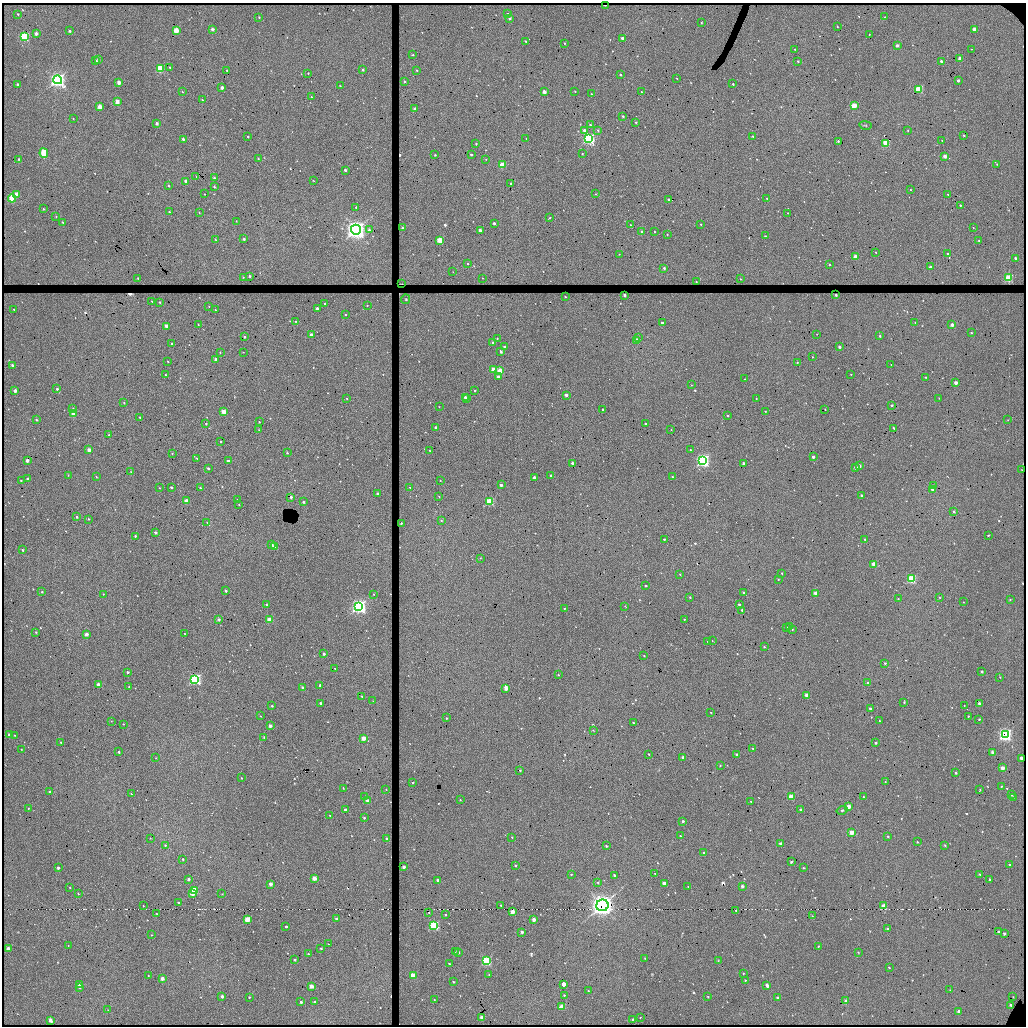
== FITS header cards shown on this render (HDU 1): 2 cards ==
NAXIS1  =                 2048 / length of data axis 1
NAXIS2  =                 2048 / length of data axis 2

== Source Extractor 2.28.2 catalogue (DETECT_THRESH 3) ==
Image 2048 x 2048 px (HDU 1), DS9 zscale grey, zoomed out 1/2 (1 PNG px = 2 x 2 image px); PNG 1028 x 1028 px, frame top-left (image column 1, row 2047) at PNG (2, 3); each listed source drawn as its Kron ellipse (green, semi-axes under 4 px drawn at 4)
Background 7000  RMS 13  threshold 37.5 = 3 sigma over >= 5 px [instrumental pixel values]
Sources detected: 974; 61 cannot appear on this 1/2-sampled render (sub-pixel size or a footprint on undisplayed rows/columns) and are neither listed nor drawn; of the other 913, the 500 brightest by FLUX_AUTO listed and drawn (413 fainter detections omitted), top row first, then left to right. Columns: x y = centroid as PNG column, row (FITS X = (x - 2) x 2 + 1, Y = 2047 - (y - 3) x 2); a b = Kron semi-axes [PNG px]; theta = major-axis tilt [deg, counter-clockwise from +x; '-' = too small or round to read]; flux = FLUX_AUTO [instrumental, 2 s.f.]
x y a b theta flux
605 5 3 1 - 7.9e+03
18 14 2 2 - 2.2e+03
508 14 3 3 - 2.1e+03
259 17 3 2 - 2.8e+03
884 17 2 2 - 1.6e+03
510 18 2 2 - 6.3e+03
701 22 3 2 - 1.8e+03
837 27 2 2 - 1.6e+03
212 29 3 2 - 2.8e+03
974 29 3 2 - 2.2e+04
69 31 3 3 - 5.2e+03
176 31 3 3 - 6.5e+04
36 34 3 2 - 1.2e+04
869 34 2 2 - 1.7e+03
24 37 4 3 - 2.4e+05
622 38 2 2 - 1.2e+04
526 41 2 2 - 2.9e+03
564 43 2 2 - 3.1e+03
897 45 2 2 - 1.5e+04
795 49 2 2 - 1.7e+03
972 49 2 2 - 1.6e+03
413 55 3 2 - 2.9e+03
960 58 2 2 - 2.2e+04
98 59 3 2 - 6.8e+03
96 61 3 3 - 4.4e+03
798 61 2 2 - 3.7e+03
941 61 2 2 - 9.3e+03
170 67 2 2 - 2.2e+03
160 69 3 3 - 1.1e+05
227 70 3 2 - 2.6e+03
363 70 2 2 - 4.4e+03
417 70 3 2 - 2.8e+03
308 73 2 2 - 2.2e+03
620 75 2 2 - 3.8e+03
677 78 2 2 - 2.3e+03
58 80 4 4 - 1.3e+06
404 81 3 2 - 4.3e+03
958 81 2 2 - 9.3e+03
119 83 3 2 - 1.9e+04
733 84 2 2 - 4.2e+03
17 85 3 3 - 7.0e+03
340 86 2 2 - 2.5e+03
222 88 3 2 - 2.8e+03
919 89 3 3 - 1.2e+05
575 91 2 2 - 1.9e+03
182 92 2 2 - 1.5e+03
544 92 3 2 - 2.8e+04
641 92 2 2 - 2.2e+03
591 94 2 2 - 1.6e+03
311 97 2 2 - 1.9e+03
202 100 3 3 - 2.2e+03
117 102 3 3 - 2.4e+04
854 106 3 2 - 3.4e+04
100 107 3 3 - 3.0e+04
415 109 2 2 - 1.1e+04
623 116 2 2 - 4.6e+03
73 119 3 2 - 1.6e+03
636 122 3 2 - 2.8e+03
157 123 3 2 - 7.1e+03
590 125 3 2 - 3.0e+03
865 125 6 2 -9 2.0e+03
584 130 2 2 - 7.9e+03
598 130 2 2 - 2.7e+03
908 131 2 2 - 1.6e+03
964 135 2 2 - 2.4e+03
753 136 2 2 - 2.8e+03
248 137 3 2 - 2.9e+03
526 138 2 1 - 1.7e+03
589 138 4 3 - 6.0e+05
183 139 2 2 - 6.4e+03
942 140 2 2 - 1.7e+03
838 141 2 2 - 3.2e+03
886 143 3 3 - 1.4e+05
476 144 2 2 - 2.7e+03
44 153 4 3 - 6.8e+04
582 154 2 2 - 1.8e+03
435 155 2 2 - 2.6e+03
471 155 2 2 - 4.7e+03
945 156 2 2 - 2.5e+04
258 158 3 3 - 2.5e+03
19 159 3 3 - 3.3e+03
486 159 2 2 - 1.6e+03
997 164 3 3 - 2.4e+03
502 165 3 3 - 6.6e+04
345 170 2 2 - 8.0e+03
196 176 2 2 - 2.3e+03
214 178 2 2 - 7.3e+03
313 180 2 2 - 1.5e+03
186 181 3 2 - 2.4e+04
511 184 2 2 - 3.3e+03
169 186 3 3 - 2.3e+03
214 186 3 2 - 3.9e+03
910 190 2 2 - 1.9e+03
16 194 4 3 - 1.9e+04
205 194 2 2 - 1.7e+03
596 194 3 2 - 1.7e+03
948 194 2 2 - 2.4e+03
12 198 4 3 - 9.2e+04
767 198 2 2 - 2.4e+03
668 199 2 2 - 5.3e+03
960 205 2 2 - 3.0e+03
356 207 3 2 - 3.9e+03
43 209 3 2 - 2.8e+03
169 212 3 2 - 3.3e+03
199 212 2 2 - 2.3e+03
788 213 2 1 - 1.8e+03
56 216 3 2 - 1.6e+03
549 218 3 2 - 2.5e+03
236 221 2 2 - 1.8e+03
63 222 3 3 - 3.2e+03
494 223 2 2 - 1.0e+04
701 224 2 2 - 2.4e+03
631 225 2 2 - 2.1e+03
402 228 2 2 - 6.3e+03
973 228 3 2 - 1.5e+03
356 230 5 5 - 2.5e+06
369 230 3 3 - 6.3e+03
480 230 2 2 - 1.8e+04
642 232 2 2 - 6.3e+03
655 232 2 2 - 1.9e+03
667 234 2 2 - 2.4e+03
765 236 2 2 - 2.3e+03
244 239 2 2 - 5.3e+03
216 240 3 2 - 1.5e+03
440 240 3 3 - 8.9e+04
979 241 2 2 - 1.8e+03
876 252 2 2 - 1.9e+03
619 254 2 2 - 2.0e+03
947 254 2 2 - 3.2e+03
855 257 3 2 - 2.7e+04
1015 258 2 2 - 6.7e+03
468 263 2 2 - 2.2e+03
829 264 2 2 - 3.7e+03
930 267 2 2 - 1.3e+04
664 268 2 2 - 5.8e+03
453 272 3 2 - 1.5e+03
249 276 2 2 - 4.5e+03
243 277 2 2 - 1.5e+03
138 278 2 2 - 1.8e+03
482 278 3 2 - 1.5e+03
1009 278 3 3 - 1.0e+05
740 279 2 2 - 2.1e+03
696 282 2 2 - 1.9e+03
402 284 3 1 - 2.2e+03
624 295 2 2 - 8.3e+03
836 295 2 2 - 5.2e+03
565 297 2 2 - 1.8e+03
406 299 5 4 - 3.2e+03
152 301 2 1 - 1.9e+03
160 302 2 2 - 2.8e+03
325 304 2 2 - 2.8e+03
367 305 2 2 - 2.6e+03
209 306 2 2 - 1.6e+03
14 309 2 2 - 1.7e+03
317 309 3 3 - 1.1e+04
215 310 3 2 - 1.9e+03
345 315 3 2 - 2.5e+03
295 321 2 2 - 2.0e+03
915 322 2 2 - 2.1e+03
662 323 2 2 - 8.3e+03
198 325 2 2 - 1.5e+03
952 325 2 2 - 2.0e+04
166 326 3 2 - 1.9e+04
971 333 2 2 - 2.0e+03
817 334 2 2 - 1.8e+03
311 335 3 2 - 2.2e+04
880 336 2 2 - 4.1e+03
244 337 2 2 - 6.2e+03
639 337 3 2 - 1.8e+03
497 338 3 3 - 1.8e+03
636 340 3 2 - 2.7e+04
493 342 2 2 - 5.0e+03
172 344 2 2 - 3.6e+03
504 347 2 2 - 4.5e+03
839 347 2 2 - 8.7e+03
220 352 2 2 - 1.7e+03
243 352 2 2 - 1.7e+03
501 352 2 2 - 7.4e+03
812 357 2 1 - 1.6e+03
216 359 2 2 - 1.5e+04
168 361 2 2 - 2.4e+03
797 362 2 2 - 2.7e+03
891 364 3 2 - 1.5e+03
12 365 3 2 - 5.7e+03
494 369 3 3 - 5.5e+04
500 371 3 3 - 7.4e+04
851 374 2 2 - 1.7e+03
165 375 2 2 - 2.9e+03
498 377 2 2 - 1.1e+04
925 377 2 2 - 2.3e+03
745 379 2 2 - 2.0e+03
956 383 2 2 - 1.8e+04
691 385 2 2 - 2.0e+03
57 389 3 3 - 4.9e+03
15 391 3 2 - 1.1e+04
475 391 2 2 - 3.2e+03
566 395 2 2 - 1.3e+04
465 397 3 2 - 9.8e+03
347 398 2 2 - 1.7e+03
467 398 2 2 - 1.0e+04
756 398 2 2 - 1.6e+03
939 398 3 2 - 1.6e+03
124 402 2 2 - 2.4e+03
892 405 2 2 - 6.0e+03
439 407 2 2 - 1.5e+03
73 409 4 3 - 3.5e+03
603 409 2 2 - 3.5e+03
825 410 2 2 - 1.5e+03
223 411 3 2 - 4.3e+04
765 411 2 1 - 1.8e+03
74 413 4 3 - 4.0e+04
728 416 2 2 - 4.5e+03
140 417 2 2 - 2.8e+03
36 420 3 2 - 3.2e+03
1008 420 2 2 - 1.6e+03
259 422 2 2 - 2.1e+03
645 423 2 2 - 4.7e+03
206 424 3 2 - 2.4e+03
436 428 3 3 - 4.4e+03
893 428 2 2 - 2.9e+03
671 429 3 2 - 1.6e+03
259 430 3 2 - 1.9e+03
109 435 3 2 - 2.7e+03
221 441 2 2 - 3.1e+03
89 450 3 2 - 1.4e+04
691 450 2 2 - 2.7e+03
430 451 2 2 - 1.7e+03
287 453 2 2 - 2.5e+03
172 454 2 2 - 1.7e+03
813 457 2 2 - 8.6e+03
197 458 2 2 - 2.5e+03
27 460 3 2 - 1.5e+04
703 460 4 4 - 9.0e+05
228 461 2 2 - 1.1e+04
572 463 2 2 - 8.4e+03
744 463 2 2 - 7.3e+03
859 466 2 2 - 1.5e+04
856 467 2 2 - 1.6e+04
208 468 2 2 - 6.7e+03
1022 470 2 1 - 1.5e+03
131 472 2 2 - 1.9e+03
68 475 2 2 - 1.7e+03
551 476 2 2 - 9.9e+03
96 477 3 2 - 1.7e+03
534 477 2 2 - 1.1e+04
672 477 3 2 - 2.0e+03
27 479 3 2 - 6.4e+03
440 480 2 2 - 1.9e+03
21 481 2 2 - 2.8e+03
501 485 2 2 - 9.4e+03
933 485 3 3 - 2.4e+03
171 487 2 2 - 3.3e+03
410 487 3 2 - 2.6e+03
160 488 2 2 - 1.9e+03
200 488 2 2 - 3.0e+03
932 489 3 2 - 1.1e+04
377 493 2 2 - 6.7e+03
861 495 2 2 - 4.8e+03
439 496 2 2 - 1.9e+03
291 497 2 2 - 4.3e+03
238 500 2 2 - 6.5e+03
186 501 3 3 - 3.5e+04
303 502 2 2 - 5.8e+03
490 502 3 3 - 1.4e+05
239 505 2 2 - 2.1e+03
954 512 3 2 - 4.9e+03
77 517 2 2 - 4.0e+03
88 519 3 2 - 1.6e+03
441 520 3 3 - 3.3e+03
207 522 3 3 - 1.7e+03
401 523 2 2 - 3.0e+03
156 533 2 2 - 7.9e+03
988 535 2 2 - 3.6e+03
135 536 2 2 - 3.7e+03
664 539 2 2 - 2.9e+03
865 539 3 3 - 2.8e+03
271 544 3 2 - 7.6e+03
275 547 3 2 - 5.0e+04
23 550 3 2 - 3.8e+03
480 558 2 2 - 1.5e+03
874 564 3 2 - 4.2e+04
782 573 2 2 - 2.4e+03
680 574 2 2 - 1.5e+03
778 579 2 2 - 2.0e+03
911 579 3 3 - 2.2e+05
646 586 2 2 - 6.8e+03
226 591 2 2 - 7.3e+03
42 592 2 2 - 2.4e+03
743 592 2 2 - 3.2e+03
816 593 3 3 - 3.0e+04
103 594 3 2 - 2.0e+03
374 594 2 2 - 1.8e+03
690 597 2 2 - 2.3e+03
939 597 2 2 - 1.7e+03
898 599 3 2 - 2.1e+03
1010 600 3 2 - 2.0e+03
963 602 2 2 - 1.6e+03
266 604 2 2 - 2.9e+03
739 605 2 2 - 6.2e+03
359 606 4 4 - 1.2e+06
625 606 3 1 - 1.5e+03
564 609 2 2 - 2.7e+03
742 610 3 2 - 5.0e+03
219 619 2 2 - 7.1e+03
684 619 2 2 - 1.9e+03
270 620 3 3 - 8.8e+04
790 626 3 2 - 4.8e+03
787 627 3 3 - 2.1e+03
792 629 3 2 - 3.2e+03
36 632 3 2 - 2.3e+03
86 634 3 2 - 1.6e+04
185 634 2 2 - 1.7e+03
707 641 3 2 - 2.2e+03
712 641 3 2 - 1.5e+03
764 647 2 2 - 3.1e+03
324 654 2 2 - 8.2e+03
644 656 2 2 - 2.1e+03
885 663 3 2 - 4.3e+03
335 668 2 2 - 1.5e+03
128 672 2 2 - 5.4e+03
982 672 2 2 - 5.3e+03
558 675 2 2 - 2.5e+03
1000 677 3 2 - 2.1e+03
195 679 3 3 - 6.0e+05
868 683 3 2 - 9.9e+03
98 685 3 2 - 2.3e+04
320 685 2 2 - 5.0e+03
129 687 2 2 - 3.2e+03
302 687 2 2 - 5.7e+03
506 688 3 2 - 3.2e+04
807 695 3 3 - 2.9e+04
362 696 2 2 - 2.7e+03
373 701 2 2 - 2.0e+03
904 702 3 2 - 2.6e+03
320 703 2 2 - 7.6e+03
979 703 2 2 - 1.3e+04
272 706 2 2 - 3.2e+03
964 706 2 2 - 1.6e+03
870 709 2 2 - 9.2e+03
711 712 2 2 - 2.7e+03
260 716 3 2 - 1.7e+03
968 716 2 2 - 2.2e+03
446 718 2 2 - 3.2e+03
979 719 2 2 - 3.1e+03
111 721 2 2 - 2.0e+03
879 721 3 2 - 2.0e+03
633 723 2 2 - 2.5e+03
123 724 2 2 - 1.6e+03
270 726 2 2 - 1.4e+04
593 730 3 2 - 1.6e+03
9 735 3 2 - 9.8e+03
15 735 2 2 - 1.7e+03
1005 735 4 4 - 9.0e+05
264 737 2 2 - 3.8e+03
364 738 3 3 - 3.5e+04
61 742 2 2 - 3.1e+03
876 743 2 2 - 5.4e+03
21 749 2 2 - 1.6e+03
753 749 2 2 - 3.6e+03
119 752 2 2 - 2.8e+03
992 752 3 2 - 4.8e+03
649 754 2 2 - 3.4e+03
737 754 2 2 - 5.2e+03
683 757 3 2 - 1.1e+04
156 758 2 2 - 1.6e+03
1021 758 3 2 - 1.6e+04
720 765 3 2 - 2.6e+03
1002 768 3 2 - 2.2e+04
520 770 2 2 - 3.3e+03
956 773 3 2 - 4.3e+03
242 778 2 2 - 2.6e+03
412 782 2 2 - 3.1e+03
885 782 3 3 - 2.0e+03
1001 786 2 2 - 2.1e+03
343 788 3 2 - 1.5e+03
386 790 2 2 - 2.0e+03
980 790 3 2 - 2.1e+03
49 792 2 2 - 7.2e+03
131 794 2 2 - 1.7e+03
1012 795 3 2 - 3.4e+03
365 796 3 3 - 2.2e+03
791 797 3 3 - 7.8e+04
863 797 2 2 - 2.2e+03
1013 797 2 2 - 2.1e+03
460 800 2 2 - 2.2e+03
367 801 2 2 - 1.3e+04
751 802 2 2 - 3.2e+03
849 806 3 3 - 2.7e+04
28 808 2 2 - 2.2e+03
345 810 2 2 - 1.1e+04
801 810 2 2 - 3.8e+03
842 810 5 3 - 4.8e+03
330 815 2 2 - 1.8e+03
364 818 3 2 - 4.1e+03
683 821 3 2 - 7.3e+03
852 832 3 3 - 4.1e+04
680 836 3 2 - 3.3e+03
888 836 3 2 - 3.7e+03
512 837 2 2 - 1.6e+03
150 838 3 2 - 1.8e+03
387 838 2 2 - 4.7e+03
917 842 2 2 - 1.9e+03
781 844 3 2 - 1.8e+04
165 845 3 3 - 2.8e+03
945 845 3 2 - 2.6e+03
606 846 2 2 - 3.6e+03
704 853 3 2 - 5.5e+03
183 859 3 2 - 2.9e+03
791 862 3 2 - 5.4e+03
1009 864 2 2 - 2.7e+03
515 865 3 2 - 4.5e+03
404 867 2 2 - 1.3e+04
58 868 2 2 - 7.5e+03
804 868 2 2 - 2.5e+03
571 874 2 2 - 2.9e+03
655 874 3 2 - 2.7e+03
980 874 2 2 - 3.7e+03
614 875 2 2 - 7.1e+03
314 878 3 2 - 3.2e+04
189 879 2 2 - 9.7e+03
989 879 2 2 - 3.5e+03
438 881 3 2 - 2.3e+04
598 882 3 2 - 3.8e+03
270 884 2 2 - 2.0e+04
664 884 3 3 - 4.9e+04
742 886 3 2 - 9.6e+03
688 887 2 2 - 1.8e+03
70 888 2 2 - 1.7e+03
194 890 3 3 - 1.5e+05
78 894 2 2 - 2.3e+03
193 894 3 2 - 1.9e+04
222 894 2 2 - 2.0e+03
178 903 2 2 - 2.6e+03
602 905 6 6 - 3.0e+06
143 906 2 2 - 2.1e+03
501 906 2 2 - 2.5e+03
884 906 3 3 - 5.0e+04
736 910 2 2 - 3.7e+03
429 912 2 1 - 1.9e+03
512 912 3 3 - 3.7e+04
157 914 2 1 - 1.7e+03
446 915 3 2 - 3.5e+03
812 916 3 3 - 1.7e+03
248 919 3 3 - 8.4e+04
337 919 2 2 - 1.4e+04
534 919 3 2 - 1.9e+04
286 926 2 2 - 5.4e+03
434 926 3 3 - 2.9e+05
888 929 3 2 - 6.7e+03
522 932 3 2 - 9.4e+03
999 932 2 2 - 2.1e+03
1004 934 3 2 - 6.7e+03
152 935 2 2 - 1.8e+03
328 944 2 2 - 1.9e+03
68 946 2 2 - 1.9e+03
818 946 3 2 - 1.7e+03
321 948 2 2 - 4.5e+03
8 949 3 3 - 2.0e+04
455 951 3 2 - 1.7e+03
458 952 2 2 - 1.0e+04
858 952 3 2 - 1.7e+03
308 954 2 2 - 5.9e+03
645 958 2 2 - 2.0e+03
295 960 2 2 - 5.7e+03
486 961 3 3 - 2.7e+05
718 961 4 3 - 2.6e+03
449 964 2 2 - 3.6e+03
889 968 2 2 - 2.5e+03
743 973 2 2 - 2.1e+03
413 975 3 3 - 6.4e+04
489 975 2 2 - 2.0e+03
148 976 2 2 - 1.6e+03
162 979 3 2 - 2.0e+04
745 980 2 2 - 3.3e+03
453 982 2 2 - 3.4e+03
563 984 3 3 - 1.4e+04
79 985 2 2 - 7.7e+03
767 985 4 2 - 1.2e+04
312 986 3 2 - 2.6e+04
79 987 3 2 - 7.0e+03
950 990 2 2 - 2.0e+03
588 991 3 3 - 1.7e+03
564 995 2 2 - 3.9e+03
222 996 2 2 - 1.0e+04
249 997 2 2 - 3.0e+03
708 997 2 2 - 2.4e+03
1013 997 2 2 - 2.4e+03
777 998 2 2 - 6.2e+03
434 1000 3 2 - 1.8e+03
846 1001 3 3 - 1.6e+04
301 1002 2 2 - 1.8e+03
315 1002 2 2 - 4.9e+03
1011 1005 3 2 - 7.2e+03
562 1007 3 3 - 6.1e+04
108 1010 3 2 - 2.0e+03
959 1011 3 2 - 1.4e+04
482 1017 3 2 - 2.1e+04
640 1018 2 2 - 1.8e+03
633 1019 3 2 - 4.9e+03
50 1020 3 2 - 1.2e+04
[413 fainter detections neither listed nor drawn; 61 sub-pixel or undisplayed-footprint detections neither listed nor drawn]

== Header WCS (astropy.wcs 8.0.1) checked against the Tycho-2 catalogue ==
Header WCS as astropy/WCSLIB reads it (CRVAL/CRPIX/CD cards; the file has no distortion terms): RA---TAN/DEC--TAN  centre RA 19:38:48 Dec +35:11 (294.70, +35.19 deg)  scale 0.304 arcsec/px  FOV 10.4' x 10.4'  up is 0 deg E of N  parity normal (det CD < 0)
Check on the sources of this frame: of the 60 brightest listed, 10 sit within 2.0 arcsec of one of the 10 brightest Tycho-2 stars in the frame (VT <= 12.26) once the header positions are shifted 1.87 arcsec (1.68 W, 0.83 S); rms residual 1.20 arcsec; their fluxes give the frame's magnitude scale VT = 24.30 - 2.5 log10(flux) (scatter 0.50 mag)
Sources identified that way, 8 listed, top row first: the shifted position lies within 2.0 arcsec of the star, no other Tycho-2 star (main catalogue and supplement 1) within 4.0 arcsec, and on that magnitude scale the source's flux lands within +1.5 / -3 mag of the star's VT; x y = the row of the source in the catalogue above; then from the Tycho-2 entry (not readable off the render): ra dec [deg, ICRS J2000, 3 dp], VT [Tycho-2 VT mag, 2 dp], TYC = Tycho-2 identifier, HIP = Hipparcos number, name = IAU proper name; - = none
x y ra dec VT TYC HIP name
24 37 294.801 +35.269 10.45 2664-941-1 - -
160 69 294.773 +35.264 11.66 2664-933-1 - -
356 230 294.732 +35.237 8.35 2663-458-1 - -
1009 278 294.597 +35.229 11.20 2663-608-1 - -
911 579 294.618 +35.178 10.56 2663-404-1 - -
270 620 294.750 +35.171 11.98 2664-583-1 - -
195 679 294.766 +35.161 11.18 2664-1162-1 - -
413 975 294.721 +35.111 11.11 2663-492-1 - -